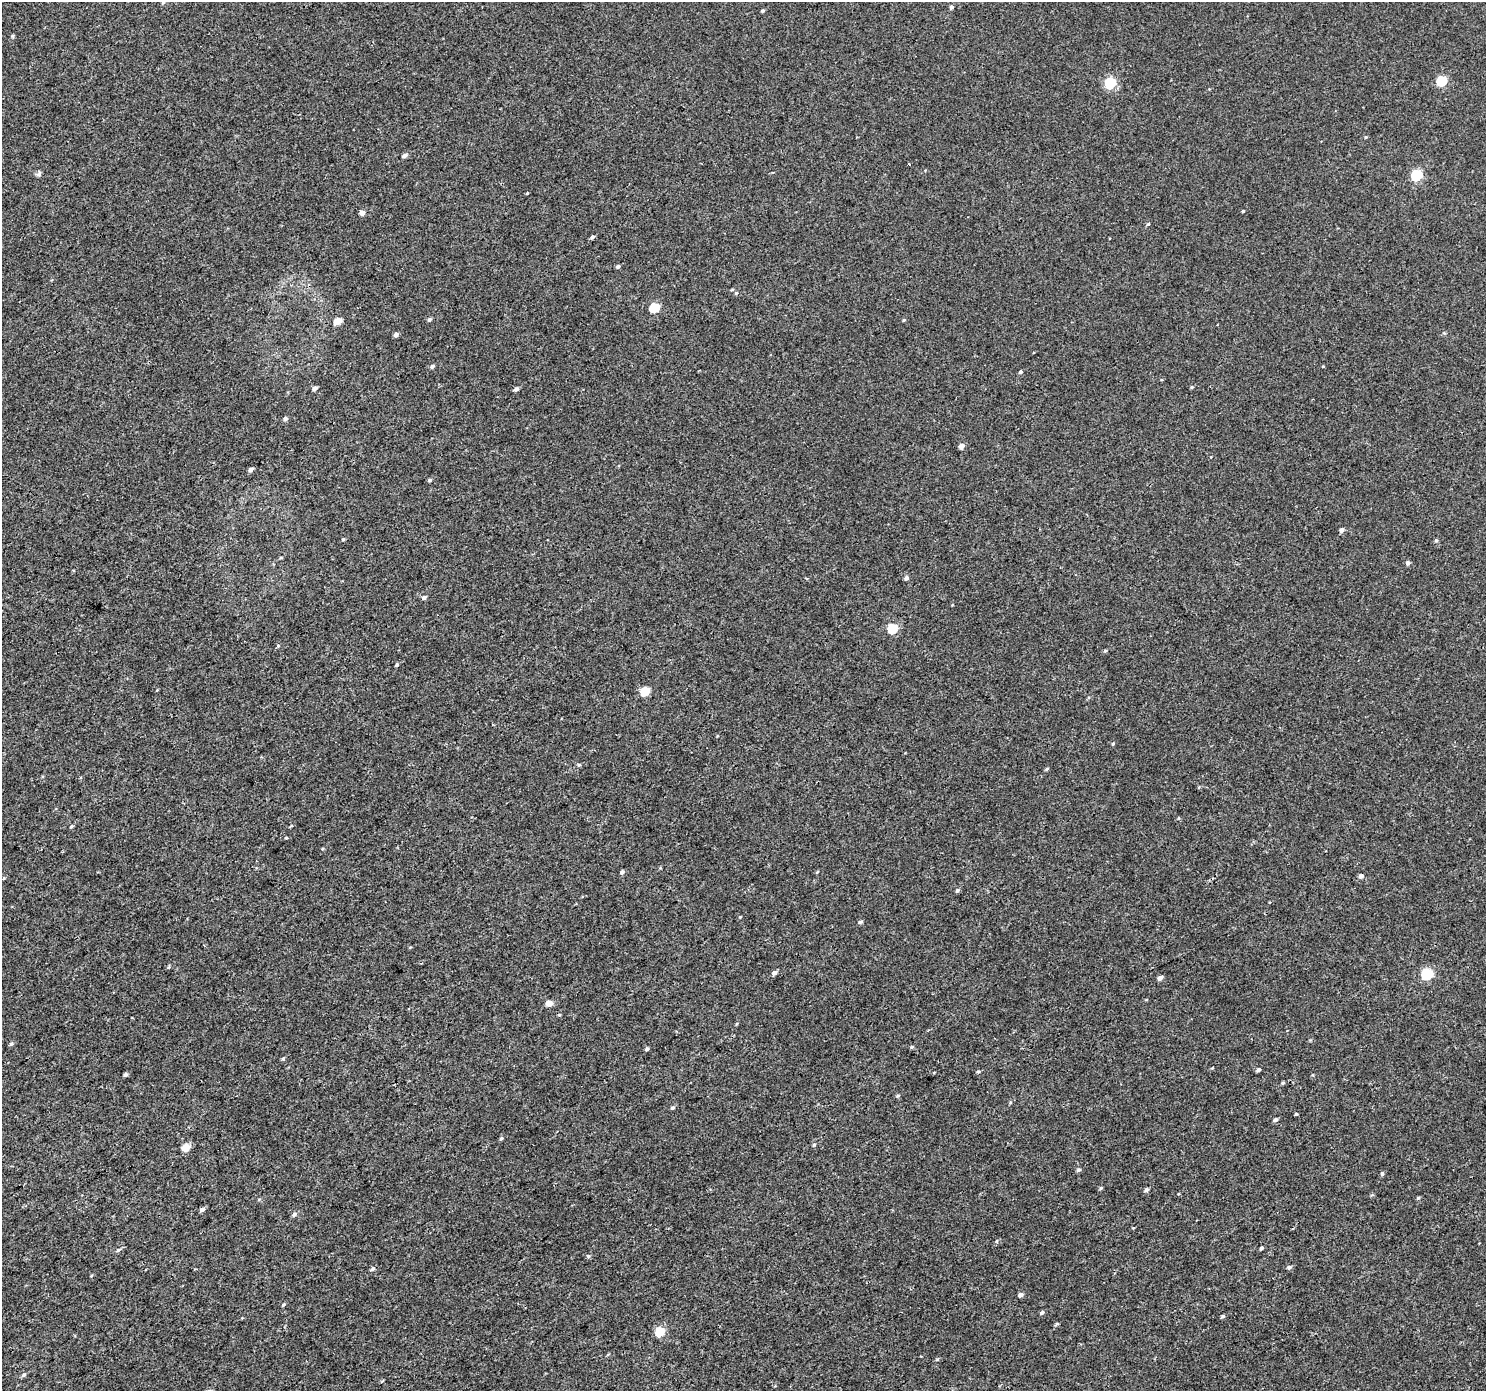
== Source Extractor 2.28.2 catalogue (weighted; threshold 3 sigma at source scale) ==
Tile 7 of 4 x 4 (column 3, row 2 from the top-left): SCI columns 2977-4460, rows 2968-4356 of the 5946 x 5873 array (HDU 1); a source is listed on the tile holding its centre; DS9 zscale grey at full resolution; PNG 1488 x 1393 px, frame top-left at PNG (2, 2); no overlay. Shown black and unused: <1% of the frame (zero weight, under 3 of 4 exposures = <1% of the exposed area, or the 3 px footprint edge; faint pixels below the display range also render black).
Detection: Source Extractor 2.28.2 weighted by HDU 2 'WHT'; one run over the whole footprint, this tile lists its part. Background 0.00143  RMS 0.0018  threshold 0.00791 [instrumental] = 3 sigma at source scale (4.5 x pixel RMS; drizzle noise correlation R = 1.50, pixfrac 1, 0.0396/0.0396 arcsec/px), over >= 5 px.
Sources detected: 93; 1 cosmic-ray / hot-pixel residue — not listed; the other 92 listed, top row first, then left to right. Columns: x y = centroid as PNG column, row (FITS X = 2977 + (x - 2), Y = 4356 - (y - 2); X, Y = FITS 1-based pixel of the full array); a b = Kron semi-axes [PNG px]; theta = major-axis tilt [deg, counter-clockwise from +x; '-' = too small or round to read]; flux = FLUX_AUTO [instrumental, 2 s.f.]
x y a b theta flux
163 2 4 4 - 0.21
951 7 4 4 - 0.47
762 11 4 4 - 0.25
12 36 4 4 - 0.23
1442 81 6 5 - 9.5
1110 83 6 5 - 14
1366 137 4 3 - 0.17
404 155 6 4 22 0.53
909 164 3 3 - 0.19
39 174 7 4 72 0.31
1417 175 6 5 - 16
527 193 4 3 - 0.14
1243 211 3 3 - 0.2
362 213 5 4 - 0.81
1148 224 4 4 - 0.21
592 237 5 4 - 0.36
618 267 5 4 - 0.38
736 293 5 5 - 0.26
654 308 5 5 - 8.4
429 319 5 4 - 0.34
904 320 4 4 - 0.18
337 321 5 4 - 3.2
396 335 5 4 - 0.48
432 366 6 4 30 0.37
1020 372 4 4 - 0.29
1192 387 4 4 - 0.2
315 388 4 4 - 0.78
516 389 5 4 - 0.48
285 418 5 4 - 0.53
961 446 4 4 - 1.2
251 470 5 4 - 0.62
430 480 4 3 - 0.28
1341 530 5 4 - 0.66
343 539 4 4 - 0.22
1436 540 5 4 - 0.27
1408 563 5 4 - 0.51
906 578 5 4 - 0.46
424 598 5 4 - 0.42
893 628 5 5 - 9.1
278 646 5 4 - 0.18
1105 650 5 4 - 0.21
397 665 5 4 - 0.3
645 691 5 5 - 6.5
1113 744 4 4 - 0.18
579 765 5 4 - 0.23
1047 769 5 3 - 0.22
71 826 5 4 - 0.23
286 838 4 3 - 0.16
622 872 5 4 - 0.41
1361 876 5 5 - 0.51
957 890 5 4 - 0.33
740 917 3 3 - 0.13
860 922 5 5 - 0.29
774 973 4 4 - 0.72
1427 974 6 5 - 14
1160 978 4 4 - 0.9
549 1003 6 5 - 1.5
11 1044 6 4 70 0.3
912 1047 5 4 - 0.24
647 1049 4 3 - 0.33
283 1058 5 4 - 0.24
1258 1070 5 4 - 0.34
978 1072 5 3 - 0.19
126 1074 5 4 - 0.36
1283 1083 4 4 - 0.21
1010 1103 5 3 - 0.16
672 1108 5 4 - 0.3
1296 1114 4 3 - 0.18
1275 1120 5 4 - 0.39
501 1138 5 4 - 0.26
814 1145 5 4 - 0.21
186 1147 5 4 - 3.9
1078 1170 6 5 - 0.33
1382 1173 5 4 - 0.3
1101 1188 5 4 - 0.2
1146 1190 5 4 - 0.48
1418 1198 5 4 - 0.2
202 1210 5 4 - 0.53
294 1214 6 5 - 0.41
1261 1248 4 3 - 0.28
118 1250 6 5 - 0.34
588 1256 5 4 - 0.21
1289 1267 5 5 - 0.35
373 1269 6 4 34 0.42
1020 1295 5 4 - 0.67
283 1304 5 4 - 0.22
1042 1313 5 4 - 0.37
1223 1316 5 4 - 0.26
1057 1324 5 4 - 0.26
660 1332 5 5 - 7.2
937 1359 5 3 - 0.19
24 1375 6 4 28 0.31
Isophote crosses this tile's border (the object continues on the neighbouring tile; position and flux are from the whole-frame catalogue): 1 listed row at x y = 163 2